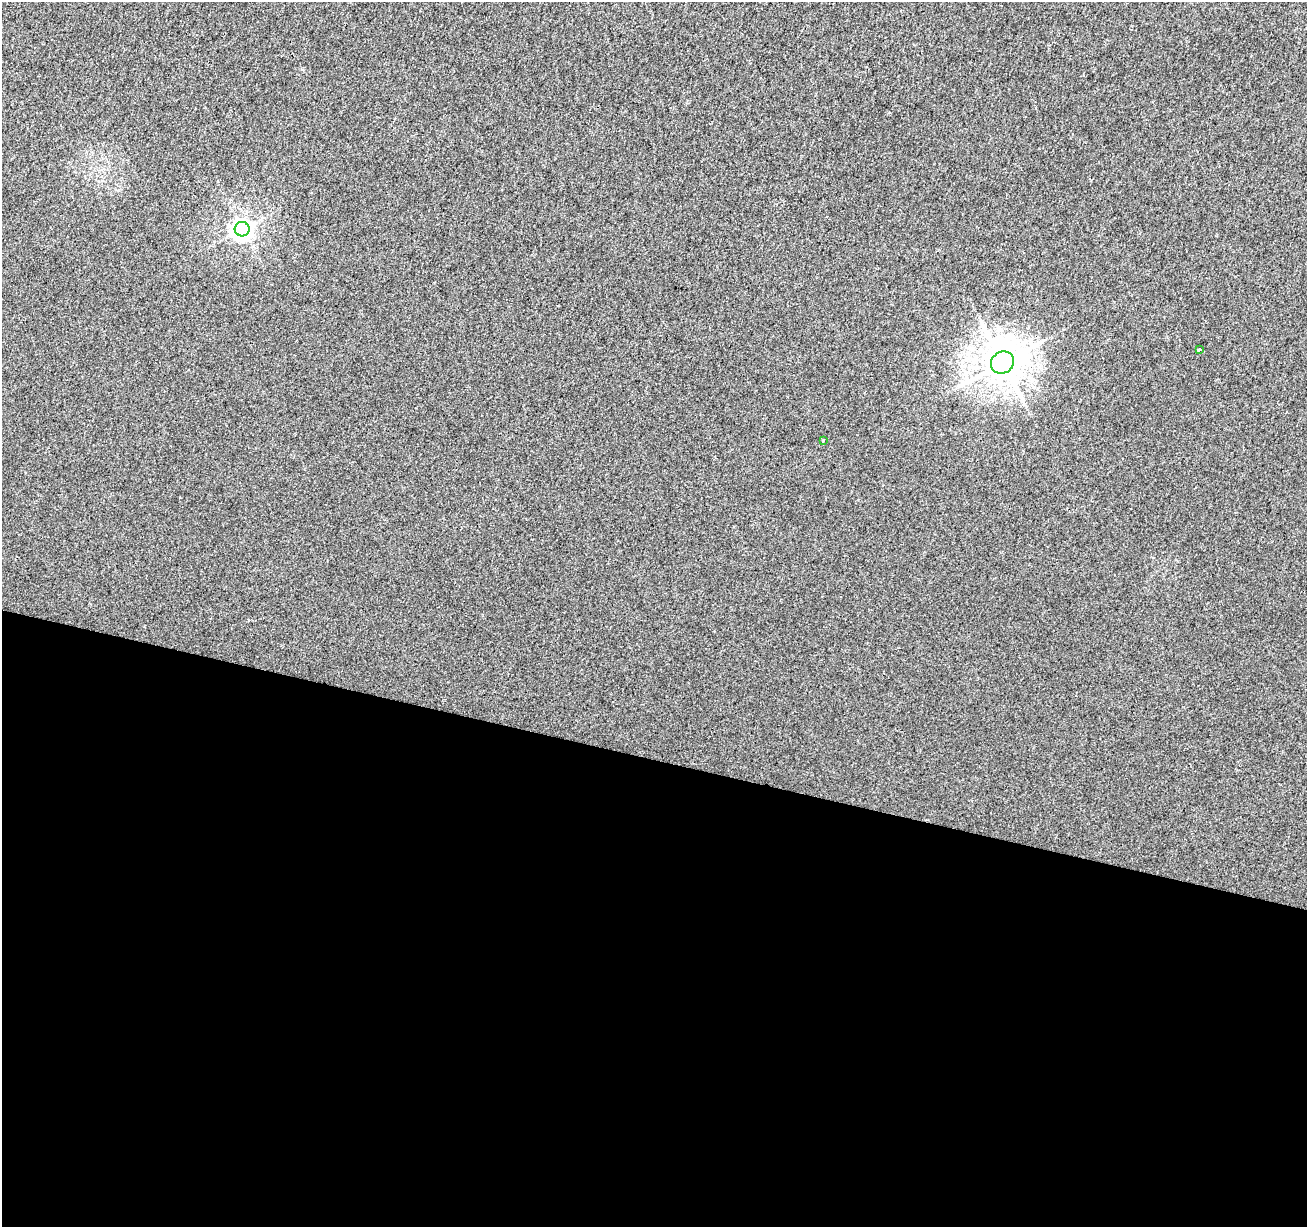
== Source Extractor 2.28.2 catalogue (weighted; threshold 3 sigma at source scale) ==
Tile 14 of 4 x 4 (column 2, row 4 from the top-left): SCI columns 1315-2619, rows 285-1509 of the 5233 x 5408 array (HDU 1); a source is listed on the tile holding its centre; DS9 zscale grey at full resolution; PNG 1309 x 1229 px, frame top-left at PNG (2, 2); each listed source drawn as its Kron ellipse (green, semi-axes under 4 px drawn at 4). Shown black and unused: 38% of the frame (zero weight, under 2 of 3 exposures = <1% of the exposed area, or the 3 px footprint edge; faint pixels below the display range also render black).
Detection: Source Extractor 2.28.2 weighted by HDU 2 'WHT'; one run over the whole footprint, this tile lists its part. Background 0.00618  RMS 0.0076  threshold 0.0341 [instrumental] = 3 sigma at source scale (4.5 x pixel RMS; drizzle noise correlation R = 1.50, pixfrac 1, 0.0396/0.0396 arcsec/px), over >= 5 px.
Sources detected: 4; all 4 listed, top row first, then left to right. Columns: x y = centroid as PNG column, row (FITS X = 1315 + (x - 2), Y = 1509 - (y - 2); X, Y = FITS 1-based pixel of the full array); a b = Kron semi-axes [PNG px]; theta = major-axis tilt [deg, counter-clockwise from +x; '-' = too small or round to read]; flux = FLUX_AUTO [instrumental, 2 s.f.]
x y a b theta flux
242 229 7 7 - 510
1199 350 3 3 - 5.8
1002 363 12 10 33 2200
823 441 3 2 - 1.2